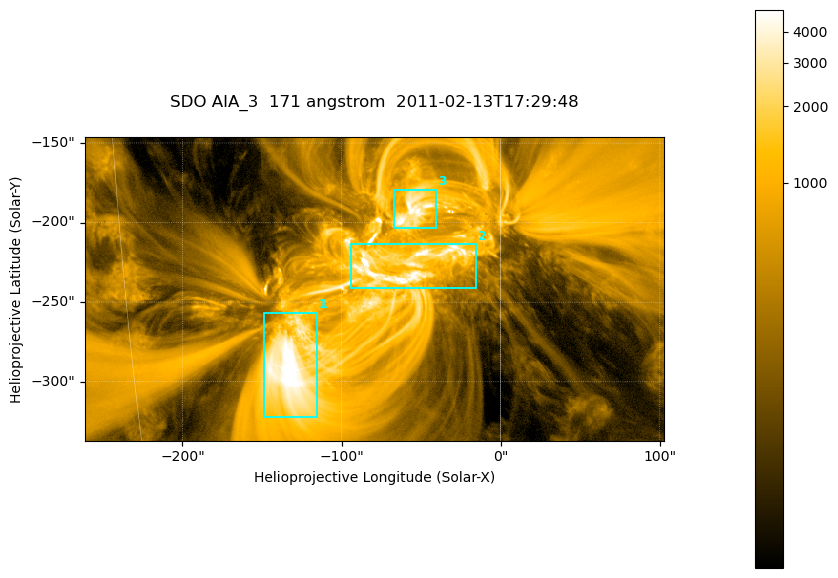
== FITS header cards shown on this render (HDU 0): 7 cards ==
TELESCOP= 'SDO     '           /
INSTRUME= 'AIA_3   '           /
WAVELNTH=                  171 /
WAVEUNIT= 'angstrom'           /
DATE-OBS= '2011-02-13T17:29:48.34' /
CTYPE1  = 'HPLN-TAN'           /
CTYPE2  = 'HPLT-TAN'           /

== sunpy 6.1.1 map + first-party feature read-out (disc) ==
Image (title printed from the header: SDO AIA_3  171 angstrom  2011-02-13T17:29:48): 607 x 318 px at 0.599 arcsec/px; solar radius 972 arcsec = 1622 px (partial field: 2.3% of the solar disc is inside the frame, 100% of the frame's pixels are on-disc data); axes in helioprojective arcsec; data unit not stated in the header (colour bar unlabelled)
Pointing: header CRPIX1/2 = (2056.06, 2043.72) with CRVAL1/2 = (0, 0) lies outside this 607 x 318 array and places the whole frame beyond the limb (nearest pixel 1.39 R_sun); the SolarSoft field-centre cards XCEN/YCEN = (-79.12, -241.7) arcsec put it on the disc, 1316 arcsec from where CRPIX/CRVAL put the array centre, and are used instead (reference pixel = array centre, CRVAL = XCEN/YCEN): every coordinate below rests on XCEN/YCEN
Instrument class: DISC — disc imager (sunpy class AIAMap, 171 A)
Bright regions (active regions / flare kernels): reference = the on-disc median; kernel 5 px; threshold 5 sigma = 1832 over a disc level ~359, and >= 1.15x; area >= 193 px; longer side >= 4 px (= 2.4 arcsec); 3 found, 3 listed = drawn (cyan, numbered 1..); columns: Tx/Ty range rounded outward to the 2 arcsec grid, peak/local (2 s.f.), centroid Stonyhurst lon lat
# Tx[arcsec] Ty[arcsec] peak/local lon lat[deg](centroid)
1 -150..-114 -322..-256 15 -9 -24
2 -94..-14 -242..-212 20 -4 -20
3 -68..-40 -204..-178 13 -3 -18